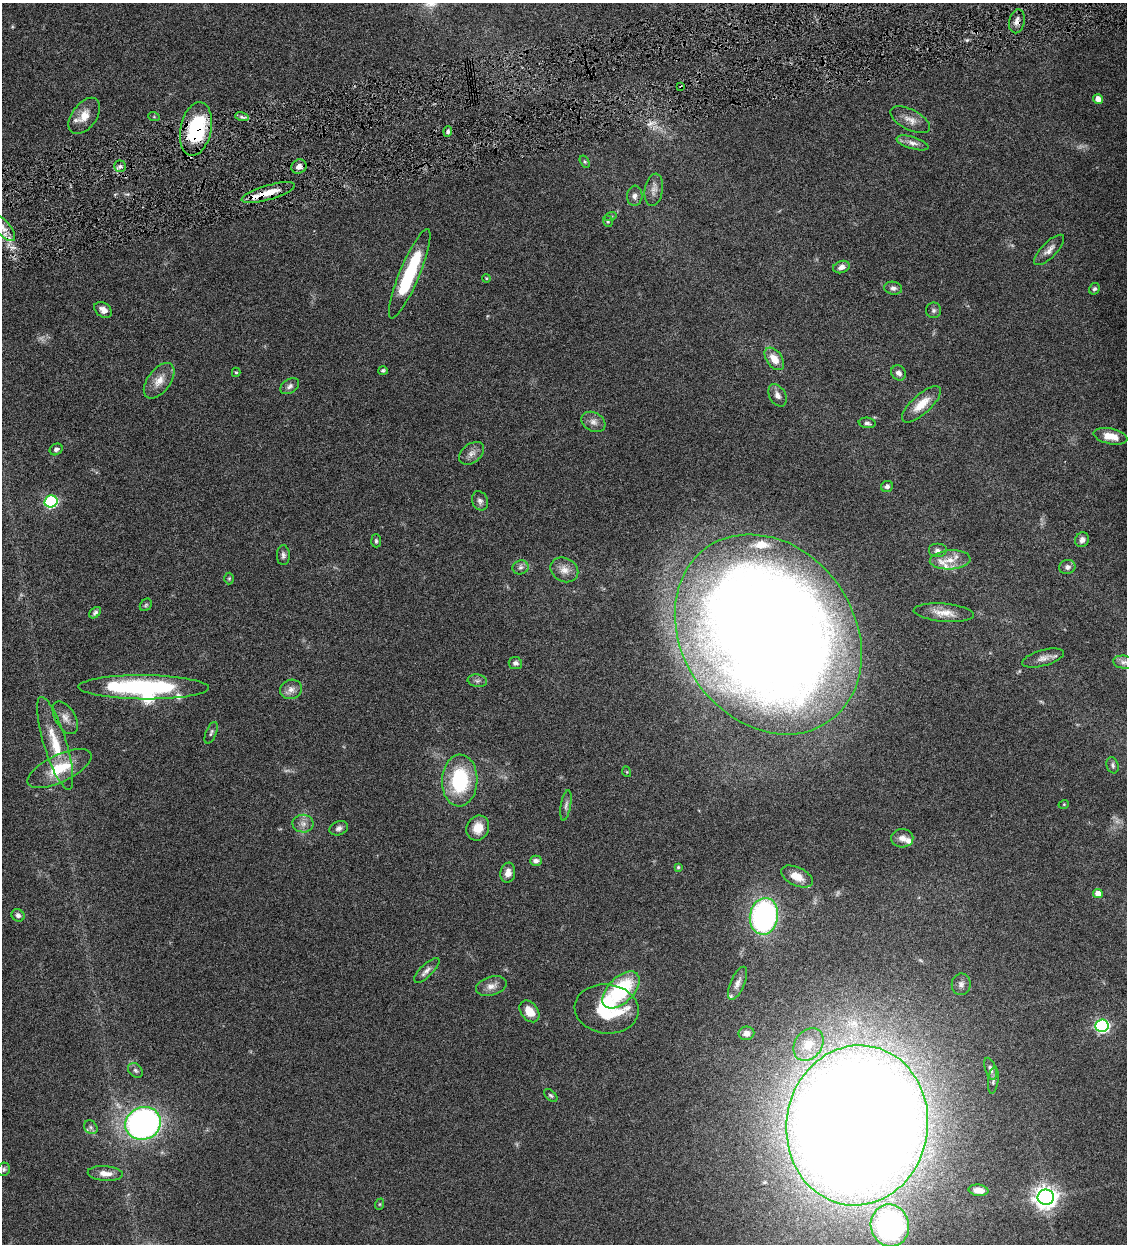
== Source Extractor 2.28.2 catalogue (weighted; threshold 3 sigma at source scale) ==
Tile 10 of 4 x 4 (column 2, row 3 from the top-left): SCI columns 1389-2513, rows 1245-2486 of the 4911 x 4972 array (HDU 1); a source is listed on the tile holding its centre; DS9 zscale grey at full resolution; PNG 1129 x 1246 px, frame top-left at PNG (2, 3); each listed source drawn as its Kron ellipse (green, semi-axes under 4 px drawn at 4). Shown black and unused: <1% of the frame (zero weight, under 4 of 8 exposures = <1% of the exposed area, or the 3 px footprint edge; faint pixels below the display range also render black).
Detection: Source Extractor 2.28.2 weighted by HDU 2 'WHT'; one run over the whole footprint, this tile lists its part. Background 0.0441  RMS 0.0037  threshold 0.0152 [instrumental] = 3 sigma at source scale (4.09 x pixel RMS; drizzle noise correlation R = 1.36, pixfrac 0.8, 0.05/0.05 arcsec/px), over >= 5 px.
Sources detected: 118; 5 too faint to see at this stretch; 1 inside a brighter object's white glare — neither listed nor drawn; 7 inside a brighter listed object's ellipse — not listed separately; the other 105 listed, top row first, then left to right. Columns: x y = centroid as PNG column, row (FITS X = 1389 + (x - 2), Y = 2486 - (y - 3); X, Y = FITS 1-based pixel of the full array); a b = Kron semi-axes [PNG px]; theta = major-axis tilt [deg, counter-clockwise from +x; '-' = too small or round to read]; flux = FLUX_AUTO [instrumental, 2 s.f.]
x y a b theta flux
1017 21 12 7 78 2
681 87 3 3 - 0.36
1098 99 5 5 - 2.6
84 116 20 12 53 4.3
154 117 6 3 -19 0.33
242 117 7 4 -17 0.77
910 120 22 10 -27 3.2
196 129 27 15 78 31
448 131 5 4 - 0.82
912 143 16 6 -17 2
585 162 6 4 -58 0.48
120 166 5 5 - 0.84
299 166 8 6 34 1.9
654 190 16 9 81 2.2
268 193 27 7 16 6.2
635 196 10 7 85 1.6
611 216 6 3 17 0.44
608 221 6 4 -70 0.5
3 228 16 7 -50 3
1049 250 20 7 46 2.3
841 267 8 6 19 1.6
410 274 48 10 67 25
486 278 4 3 - 0.3
893 288 9 6 -8 1.1
1094 289 6 5 - 0.7
103 310 10 7 -37 1.9
933 310 8 7 - 0.85
774 359 12 7 -54 4.6
383 370 5 4 - 0.57
236 372 4 4 - 0.44
899 373 8 6 -47 1.5
159 381 20 11 53 4.2
290 386 10 6 33 1.2
777 395 12 8 -60 1.7
921 404 25 9 42 5.8
593 422 13 9 -29 1.9
867 423 8 5 -8 0.9
1110 436 17 7 -11 5
56 449 7 5 31 1
472 453 14 9 39 2.1
887 486 6 5 - 0.95
51 501 6 6 - 47
480 501 10 7 -67 1.3
1082 540 7 6 - 1.6
376 541 6 5 - 0.64
937 550 9 7 0 1.3
283 555 10 6 90 1.1
950 560 20 9 4 4.8
520 567 8 7 - 1.1
1067 567 8 7 - 1.3
564 570 14 11 -31 3.2
229 578 6 5 - 0.5
146 605 7 5 47 0.58
95 613 7 4 40 0.76
944 613 30 9 -5 4.5
768 634 106 86 -54 940
1043 658 21 8 15 2.4
1124 662 11 6 -6 1.4
515 663 7 6 - 1.3
477 681 10 6 -9 1.1
144 687 65 12 0 52
291 689 11 9 20 2.1
65 718 18 10 -60 2.9
211 733 11 5 68 0.78
55 743 48 11 -73 12
1113 765 8 6 -71 0.93
59 768 35 13 26 12
627 772 5 3 - 0.33
460 780 26 17 88 25
1064 804 5 3 - 0.28
566 805 15 5 80 1.2
303 824 10 9 - 2
339 828 9 7 21 1.3
478 828 13 11 62 4.7
902 838 11 9 3 2.1
536 861 6 5 - 1.3
678 867 4 4 - 0.42
508 873 10 7 82 2.4
797 876 17 9 -25 4.7
1098 894 5 4 - 3.8
18 915 7 6 - 1.2
764 916 18 14 80 81
427 970 16 6 44 1.7
737 983 18 7 67 2.2
961 984 11 9 83 1.7
491 986 15 9 16 2.5
621 990 23 13 45 27
607 1009 32 24 -6 23
529 1011 12 8 -52 4.8
1102 1026 6 6 - 62
746 1033 8 7 - 2.1
809 1044 17 13 53 6
991 1069 11 5 -72 1.2
135 1070 8 6 -44 0.94
993 1080 13 5 83 1
551 1095 8 4 -44 0.58
143 1123 18 16 28 120
857 1125 80 71 81 1400
91 1127 7 6 - 0.95
4 1169 7 6 - 0.71
105 1173 18 7 -4 3.2
978 1190 10 5 -7 2.7
1046 1197 8 7 - 260
380 1204 6 4 71 0.4
890 1225 21 19 -77 80
Overlapping masked pixels (flux is a lower limit): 4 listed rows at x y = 1017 21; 681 87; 196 129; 268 193
Isophote crosses this tile's border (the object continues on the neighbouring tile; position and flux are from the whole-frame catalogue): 1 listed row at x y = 3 228